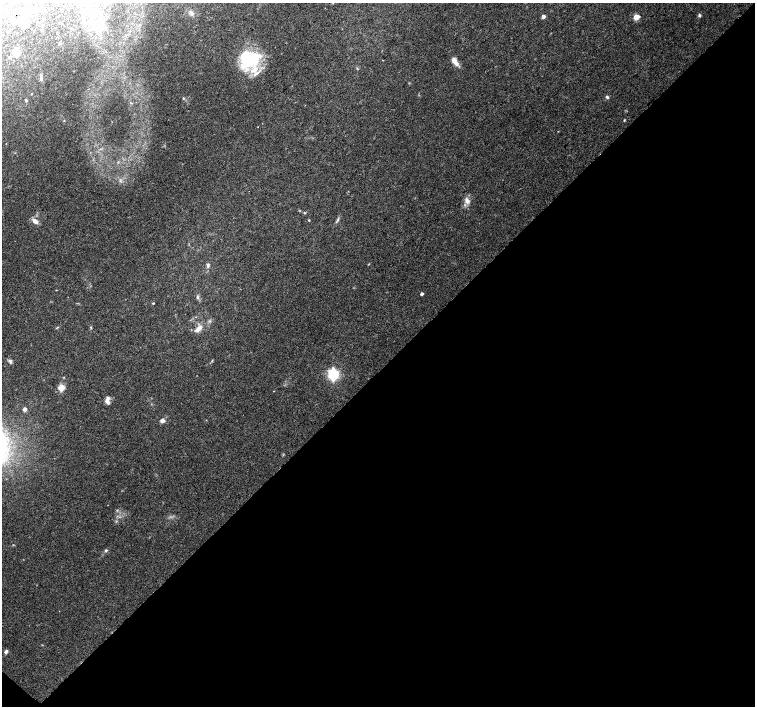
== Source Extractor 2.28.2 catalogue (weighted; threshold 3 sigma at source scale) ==
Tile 15 of 4 x 4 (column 3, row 4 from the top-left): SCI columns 3015-4519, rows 229-1636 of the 6024 x 6024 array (HDU 1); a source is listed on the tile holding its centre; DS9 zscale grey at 2 x 2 block average (1 PNG px = mean of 2 x 2 image px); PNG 757 x 708 px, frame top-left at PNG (2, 3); no overlay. Shown black and unused: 48% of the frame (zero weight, under 3 of 4 exposures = <1% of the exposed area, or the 3 px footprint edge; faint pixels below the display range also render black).
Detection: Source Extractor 2.28.2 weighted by HDU 2 'WHT'; one run over the whole footprint, this tile lists its part. Background 0.07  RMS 0.0051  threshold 0.0228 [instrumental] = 3 sigma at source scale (4.5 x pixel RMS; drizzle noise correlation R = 1.50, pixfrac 1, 0.0396/0.0396 arcsec/px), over >= 5 px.
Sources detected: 53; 5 inside a brighter object's white glare — not listed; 6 inside a brighter listed object's ellipse — not listed separately; the other 42 listed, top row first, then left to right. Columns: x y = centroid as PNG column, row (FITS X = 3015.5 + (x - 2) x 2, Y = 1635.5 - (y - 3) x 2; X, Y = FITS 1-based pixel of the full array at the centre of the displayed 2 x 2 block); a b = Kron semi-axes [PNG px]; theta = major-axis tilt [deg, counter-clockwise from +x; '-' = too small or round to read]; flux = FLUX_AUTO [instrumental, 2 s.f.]
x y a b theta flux
333 3 2 2 - 0.73
78 4 2 2 - 0.6
33 9 6 4 72 2.4
45 10 3 2 - 0.96
90 10 3 3 - 1.5
192 14 6 4 -72 3.2
699 15 4 4 - 1.7
543 16 3 2 - 6.7
636 17 3 3 - 29
26 26 6 3 32 3
99 26 12 11 - 22
16 52 6 5 - 20
250 60 21 19 -80 62
455 61 11 5 -59 8.8
41 79 5 4 - 2.2
607 97 4 3 - 2.1
183 98 3 2 - 0.78
26 100 4 3 - 1.1
624 120 3 2 - 0.82
258 127 2 2 - 0.33
558 131 3 2 - 0.42
467 201 10 6 -73 6.1
304 213 3 3 - 0.97
309 220 3 2 - 0.7
337 220 6 2 58 1.6
35 221 7 5 -39 6.9
208 265 6 3 85 2.1
422 294 2 2 - 3.9
197 297 6 3 -80 2
153 303 2 2 - 1.2
91 327 3 3 - 1
198 329 11 5 47 8
10 361 6 5 - 2.4
333 374 4 4 - 220
61 387 3 3 - 40
273 391 3 2 - 0.41
107 399 9 4 60 3.9
25 409 3 3 - 5.2
162 421 6 5 - 3.4
13 545 3 2 - 0.58
106 550 4 3 - 1.6
6 652 5 3 - 2.6
Isophote crosses this tile's border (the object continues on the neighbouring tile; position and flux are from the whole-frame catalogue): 1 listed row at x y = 333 3
Diffuse or blended objects may show on this block-average render without a row.